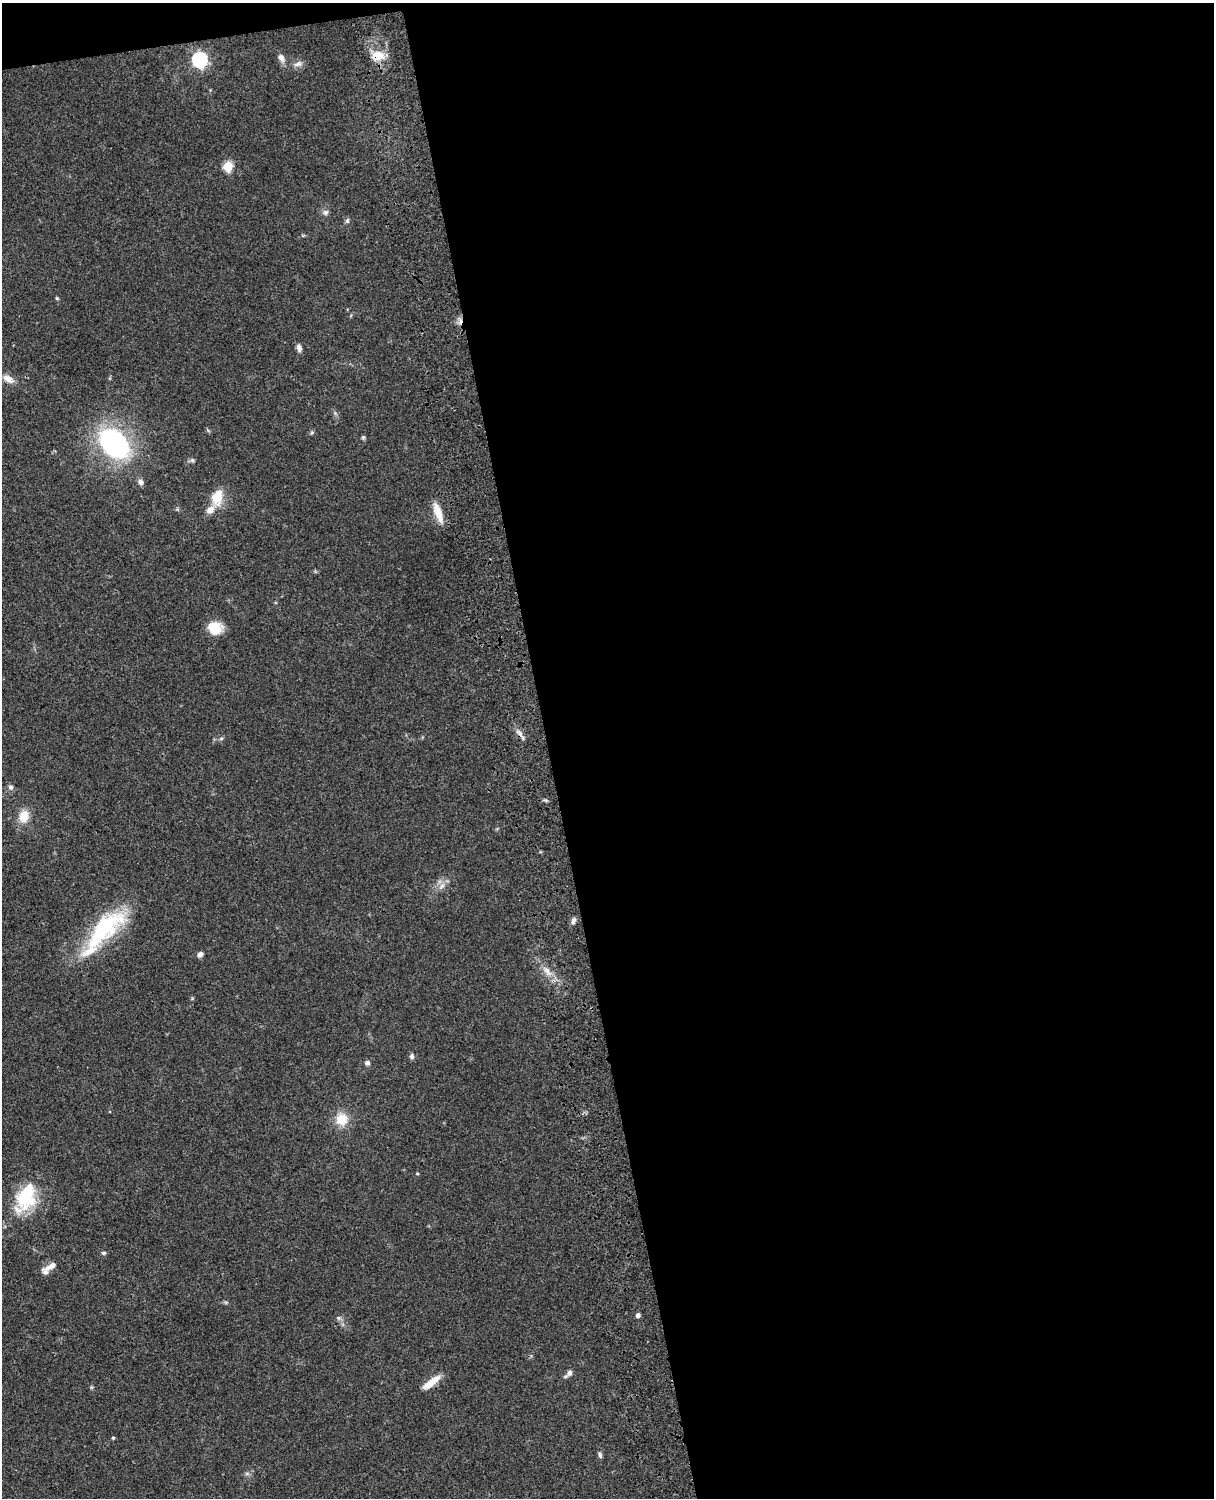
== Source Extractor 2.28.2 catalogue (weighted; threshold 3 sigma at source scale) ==
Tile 4 of 4 x 3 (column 4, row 1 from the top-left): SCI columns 3758-4969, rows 3268-4763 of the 5088 x 4927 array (HDU 1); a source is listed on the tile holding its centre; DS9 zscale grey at full resolution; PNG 1216 x 1500 px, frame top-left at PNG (2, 3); no overlay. Shown black and unused: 56% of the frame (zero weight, under 3 of 4 exposures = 6% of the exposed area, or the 3 px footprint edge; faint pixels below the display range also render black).
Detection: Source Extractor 2.28.2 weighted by HDU 2 'WHT'; one run over the whole footprint, this tile lists its part. Background 0.0752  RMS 0.0059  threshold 0.0265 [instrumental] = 3 sigma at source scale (4.5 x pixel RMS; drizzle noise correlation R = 1.50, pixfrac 1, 0.05/0.05 arcsec/px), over >= 5 px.
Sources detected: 43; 1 cosmic-ray / hot-pixel residue — not listed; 2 inside a brighter listed object's ellipse — not listed separately; the other 40 listed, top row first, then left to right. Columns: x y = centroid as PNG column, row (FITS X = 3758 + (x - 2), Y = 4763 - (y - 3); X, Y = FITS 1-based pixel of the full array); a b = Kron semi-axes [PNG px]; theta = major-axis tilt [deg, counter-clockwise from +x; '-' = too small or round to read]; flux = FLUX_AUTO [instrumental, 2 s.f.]
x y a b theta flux
377 56 16 11 1 9.6
281 58 11 7 -59 3.1
200 60 7 6 - 130
298 64 12 7 15 2.7
228 166 5 5 - 29
325 212 8 7 - 1.8
347 221 7 5 75 1.2
57 298 4 4 - 0.9
299 348 9 5 -76 2.6
8 379 17 9 -30 4.8
363 437 6 5 - 0.88
114 443 26 17 -44 130
192 460 6 5 - 1.2
141 482 7 6 - 2.3
217 497 23 15 78 11
438 513 28 8 -71 8.7
215 628 16 13 -10 12
519 733 13 5 -48 2.7
221 738 6 4 0 0.88
11 787 7 6 - 1.8
24 816 13 10 79 9.7
442 886 9 6 53 2.7
573 921 9 5 73 1.8
103 929 62 23 45 57
200 954 6 5 - 2.3
547 971 16 7 -52 5.3
412 1056 7 6 - 1.7
367 1063 7 6 - 1.6
342 1119 13 13 - 12
417 1174 5 3 - 0.5
26 1197 39 23 66 32
104 1253 6 4 -12 0.98
51 1266 24 7 27 4.8
638 1315 7 5 -76 1.4
338 1318 7 6 - 1.4
570 1373 9 6 56 2.5
429 1384 19 10 36 7.3
113 1438 4 4 - 0.68
600 1455 8 5 -75 1.3
247 1473 7 4 0 1.2
Overlapping masked pixels (flux is a lower limit): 1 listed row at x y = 377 56